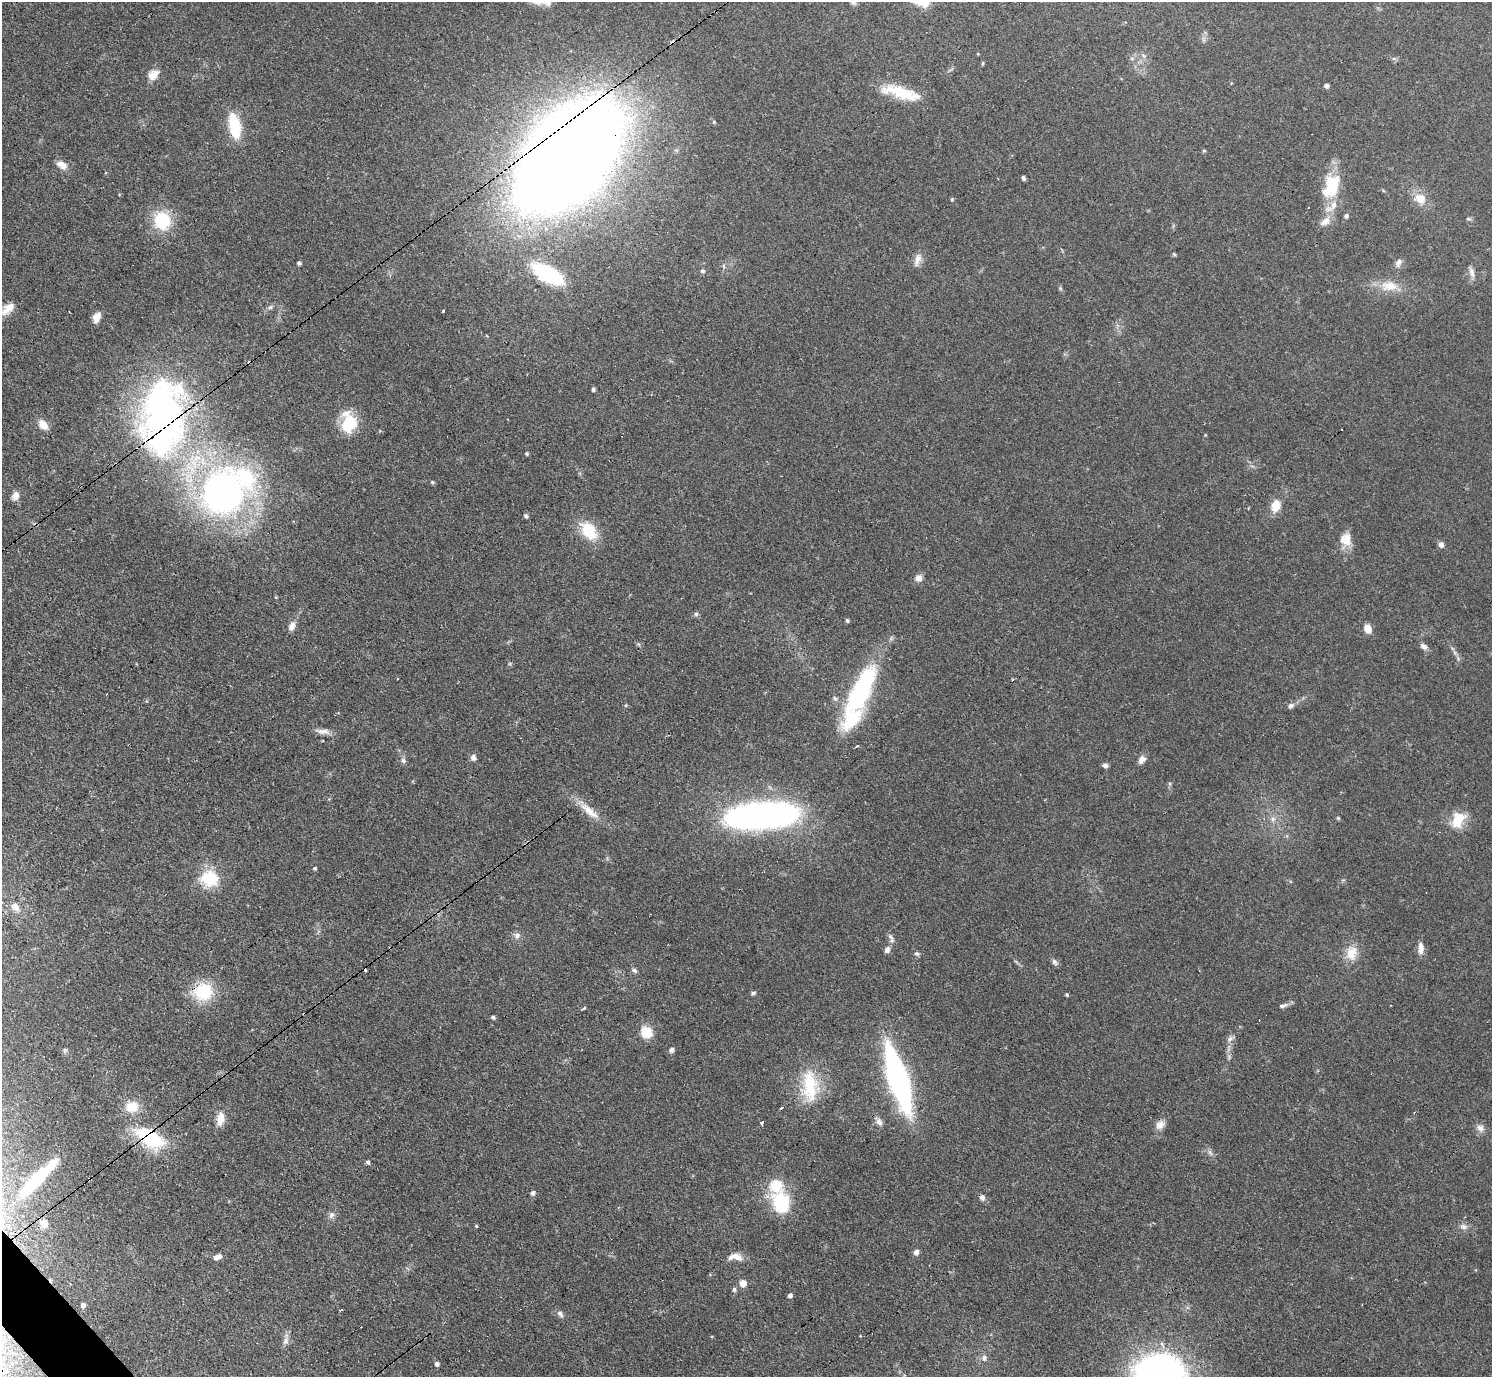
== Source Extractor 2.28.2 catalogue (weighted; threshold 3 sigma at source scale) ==
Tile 7 of 4 x 4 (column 3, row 2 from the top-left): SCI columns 3042-4531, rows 3082-4456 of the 6126 x 6131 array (HDU 1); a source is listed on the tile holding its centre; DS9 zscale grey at full resolution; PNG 1494 x 1379 px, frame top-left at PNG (2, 2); no overlay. Shown black and unused: <1% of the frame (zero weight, under 3 of 4 exposures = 1% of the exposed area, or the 3 px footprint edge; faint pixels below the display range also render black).
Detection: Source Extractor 2.28.2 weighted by HDU 2 'WHT'; one run over the whole footprint, this tile lists its part. Background 0.0708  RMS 0.006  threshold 0.0268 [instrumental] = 3 sigma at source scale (4.5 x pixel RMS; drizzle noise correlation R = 1.50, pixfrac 1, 0.05/0.05 arcsec/px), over >= 5 px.
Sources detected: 134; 1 inside a brighter object's white glare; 8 cosmic-ray / hot-pixel residue — not listed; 5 inside a brighter listed object's ellipse — not listed separately; the other 120 listed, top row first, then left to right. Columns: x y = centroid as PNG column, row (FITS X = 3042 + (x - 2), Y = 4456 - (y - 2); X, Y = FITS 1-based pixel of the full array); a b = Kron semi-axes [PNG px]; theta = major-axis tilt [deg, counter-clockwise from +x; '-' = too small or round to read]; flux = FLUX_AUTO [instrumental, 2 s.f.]
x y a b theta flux
853 2 9 6 -26 1.7
1143 56 9 5 -45 1.7
983 63 4 4 - 0.66
153 75 15 11 40 5.6
1326 85 5 5 - 1.8
901 92 41 12 -16 23
714 122 5 4 - 0.69
234 126 30 12 -78 23
1204 151 5 4 - 0.77
568 155 69 40 51 2400
62 165 14 8 -31 5.1
1023 178 4 3 - 1.7
1331 186 37 20 64 25
1420 198 16 13 -36 8.3
952 199 4 4 - 0.79
1346 216 5 5 - 1.4
1468 219 7 4 -8 0.85
162 221 23 20 -73 24
1325 222 16 9 31 4.8
1174 254 5 5 - 0.72
917 260 18 8 72 4.4
299 263 4 4 - 1.3
1399 263 13 7 70 2.7
702 271 6 6 - 1.4
1472 273 14 7 -75 3.1
548 274 33 14 -30 41
1389 286 24 13 -3 11
1060 288 6 4 -72 0.87
270 307 7 5 43 1.3
7 309 22 11 39 7.6
443 311 3 3 - 1.1
96 317 10 7 65 6.3
593 389 5 4 - 1.2
163 416 91 49 87 250
349 423 20 15 71 22
43 425 10 7 -49 8.2
527 453 4 4 - 0.95
432 482 5 5 - 0.73
223 493 44 39 62 240
15 496 10 8 67 4.3
1276 506 15 11 70 8
526 516 5 5 - 1.3
589 531 22 14 -52 20
1346 539 17 15 -90 8.2
1441 544 6 5 - 2.8
918 578 9 8 - 3.2
276 597 4 3 - 0.5
696 614 6 5 - 1.4
847 620 5 4 - 0.98
292 626 11 7 61 3.6
1367 628 9 6 -74 6.6
1424 646 9 6 -34 2.6
861 689 63 20 63 78
835 698 6 5 - 1.2
626 705 5 4 - 0.62
1291 706 8 6 30 2.1
323 731 21 6 -5 3.9
856 746 4 3 - 1.7
473 758 8 7 - 2
1142 759 10 8 52 3.3
403 760 7 6 - 1.7
1105 765 7 5 -8 1.8
590 812 27 10 -39 9.4
762 816 66 21 3 260
1338 818 5 4 - 0.68
1273 819 7 7 - 2.4
1458 820 22 15 60 13
315 868 4 4 - 0.91
209 878 24 22 -9 20
15 907 12 9 -43 5.1
517 935 8 8 - 2.3
890 936 10 4 -51 1.8
1421 948 15 7 90 4.1
887 950 8 6 61 2.5
1352 953 20 14 85 9.4
917 954 7 5 -23 1.3
1054 962 8 7 - 1.8
634 970 8 4 -32 1.5
203 992 23 20 16 24
753 993 7 5 17 1.1
1067 995 4 4 - 0.87
1283 1006 12 5 20 2
584 1008 4 3 - 1.9
493 1017 5 4 - 1.2
646 1032 14 12 -37 10
1230 1039 10 6 45 2.2
65 1050 7 5 76 1.2
671 1050 5 5 - 2.1
898 1079 46 12 -73 220
810 1086 46 18 -86 28
132 1107 16 13 14 11
1414 1113 3 2 - 0.6
220 1119 16 9 83 7.2
879 1122 11 7 -56 2.8
762 1123 4 3 - 1.5
1160 1125 13 10 51 4.1
1480 1128 10 9 - 3.2
150 1137 24 12 -31 56
1210 1152 10 4 -57 1.7
368 1162 5 5 - 1.2
32 1184 56 13 46 42
533 1193 7 5 72 1.3
982 1197 7 6 - 2.1
781 1203 26 19 -76 32
331 1215 9 7 61 2.3
44 1223 11 8 -39 4.2
476 1226 4 4 - 0.66
1464 1227 8 6 -5 2.2
916 1252 6 5 - 2.6
218 1257 11 6 21 2.9
737 1257 17 8 -18 5.3
743 1283 5 5 - 8.8
734 1289 5 5 - 1.4
790 1295 4 4 - 2.1
83 1305 5 4 - 2.2
560 1314 9 6 -49 2
286 1341 9 8 - 2.5
984 1358 8 8 - 2.4
437 1364 5 5 - 1.8
1161 1374 32 24 -9 390
Overlapping masked pixels (flux is a lower limit): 4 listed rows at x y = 568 155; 163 416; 203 992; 150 1137
Isophote crosses this tile's border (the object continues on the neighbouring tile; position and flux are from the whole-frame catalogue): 3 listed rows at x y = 853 2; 7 309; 1161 1374